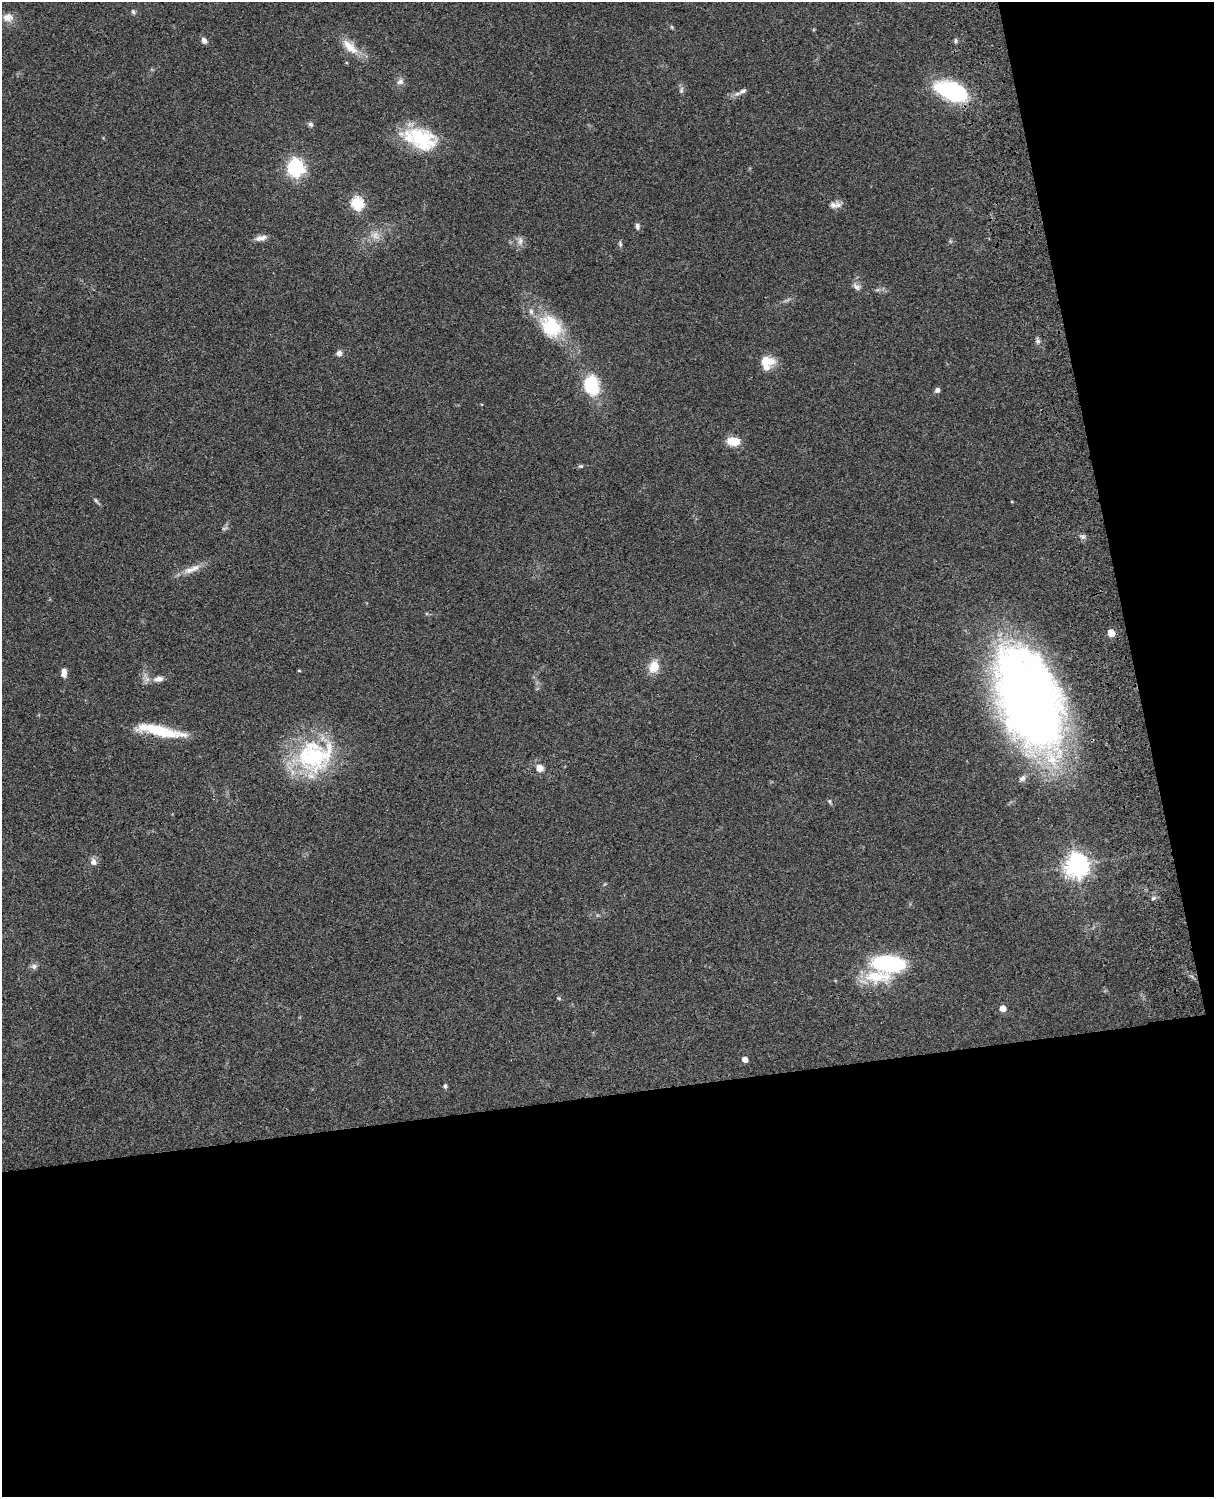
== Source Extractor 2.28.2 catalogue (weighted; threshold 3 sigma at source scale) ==
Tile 12 of 4 x 3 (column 4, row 3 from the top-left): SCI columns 3756-4967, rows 278-1772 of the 5085 x 4926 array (HDU 1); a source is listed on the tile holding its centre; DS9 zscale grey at full resolution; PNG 1216 x 1499 px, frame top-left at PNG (2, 2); no overlay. Shown black and unused: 33% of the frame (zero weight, under 3 of 4 exposures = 6% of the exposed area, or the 3 px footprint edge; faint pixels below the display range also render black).
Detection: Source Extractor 2.28.2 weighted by HDU 2 'WHT'; one run over the whole footprint, this tile lists its part. Background 0.0787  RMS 0.006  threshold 0.0268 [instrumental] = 3 sigma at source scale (4.5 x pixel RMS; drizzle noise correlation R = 1.50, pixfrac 1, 0.05/0.05 arcsec/px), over >= 5 px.
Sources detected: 58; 4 inside a brighter listed object's ellipse — not listed separately; the other 54 listed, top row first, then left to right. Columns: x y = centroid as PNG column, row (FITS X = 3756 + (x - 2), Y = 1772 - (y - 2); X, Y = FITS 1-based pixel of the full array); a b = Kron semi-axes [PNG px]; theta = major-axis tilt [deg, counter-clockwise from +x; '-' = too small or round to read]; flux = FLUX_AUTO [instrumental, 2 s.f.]
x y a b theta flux
133 12 7 4 -46 1.1
8 17 15 12 -4 4.6
672 27 6 4 -88 0.65
204 40 8 6 -62 2.2
956 41 6 4 90 1
350 47 28 11 -42 9.9
400 82 10 7 23 2.4
681 90 10 5 85 1.6
743 91 12 6 24 2.3
952 91 34 18 -23 53
310 124 7 6 - 1.4
420 138 40 23 -19 35
295 167 8 7 - 140
357 203 6 6 - 72
835 205 16 8 5 3.5
637 226 8 5 -84 1.8
375 235 12 10 -51 5
261 238 15 7 13 3.6
520 241 12 6 90 2.7
620 244 8 5 -88 1.2
856 287 13 7 -39 2.5
551 326 33 26 -53 28
1038 341 7 6 - 1.6
339 353 7 6 - 2.5
768 361 18 11 -2 9.5
592 385 23 17 -81 27
937 390 6 5 - 2.1
733 441 15 9 -2 8.9
581 466 6 5 - 0.92
96 501 10 4 -56 1.3
1012 502 4 3 - 0.45
224 528 8 3 13 0.93
1083 537 7 5 69 1.5
192 569 28 8 22 6.6
1111 633 5 5 - 14
654 666 14 10 67 9.6
299 671 5 3 - 0.5
64 673 11 6 87 3.7
158 679 16 8 10 4.2
1029 698 95 50 -69 550
160 731 50 11 -11 26
314 756 49 41 18 69
540 768 8 7 - 4.6
1022 778 10 7 40 2.1
829 801 7 4 -73 0.92
93 862 8 7 - 3.1
1077 865 8 8 - 510
1153 898 7 5 21 1.1
889 963 34 16 -3 56
34 966 8 8 - 1.9
559 998 6 3 -45 0.66
1003 1008 5 5 - 7.2
745 1059 4 4 - 4.7
445 1086 4 4 - 1.5